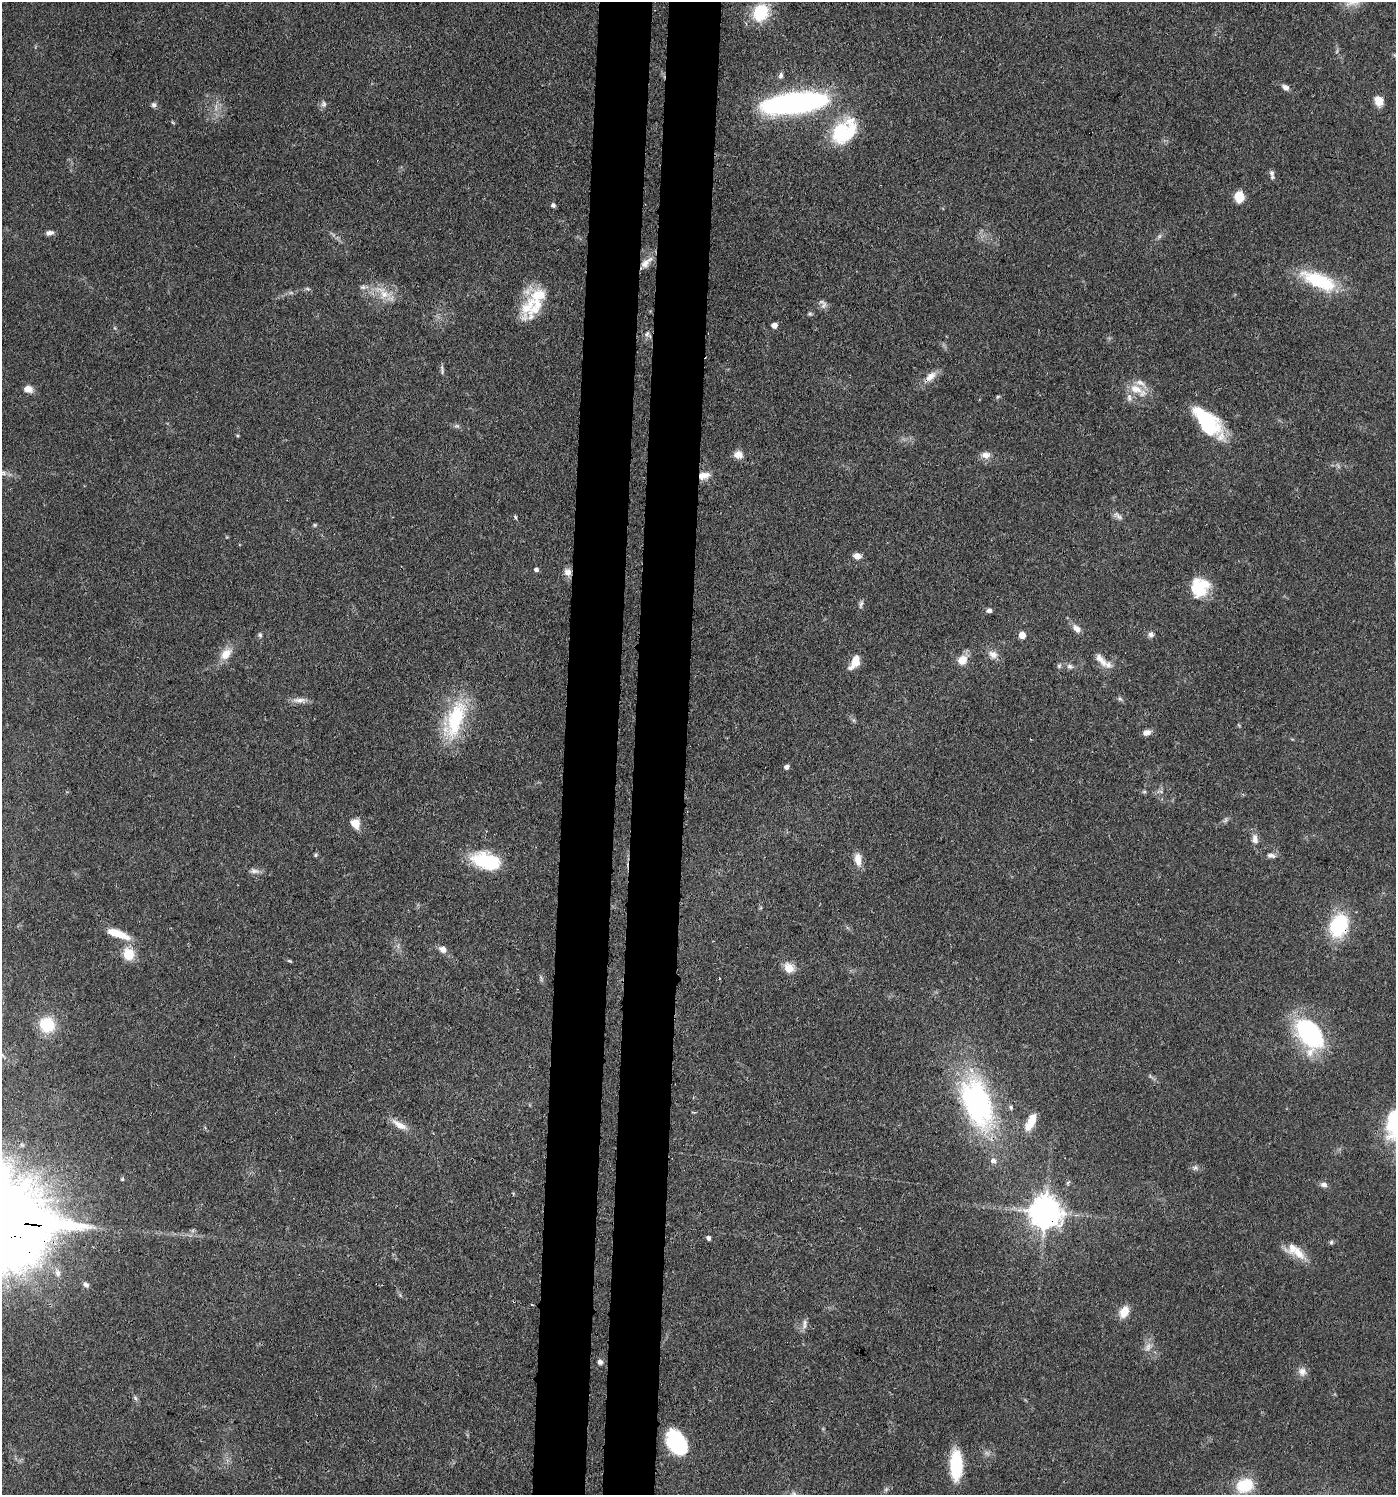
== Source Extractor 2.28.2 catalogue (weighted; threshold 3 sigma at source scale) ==
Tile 5 of 3 x 3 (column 2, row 2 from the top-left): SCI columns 1679-3072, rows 1567-3059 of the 4642 x 4621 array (HDU 1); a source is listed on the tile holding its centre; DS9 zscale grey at full resolution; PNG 1398 x 1497 px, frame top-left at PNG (2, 2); no overlay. Shown black and unused: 8% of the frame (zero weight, under 3 of 4 exposures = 9% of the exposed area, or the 3 px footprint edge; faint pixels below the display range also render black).
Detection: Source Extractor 2.28.2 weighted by HDU 2 'WHT'; one run over the whole footprint, this tile lists its part. Background 0.126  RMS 0.0054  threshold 0.0244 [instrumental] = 3 sigma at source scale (4.5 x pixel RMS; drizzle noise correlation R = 1.50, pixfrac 1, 0.05/0.05 arcsec/px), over >= 5 px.
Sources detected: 109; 3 too faint to see at this stretch — not listed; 9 inside a brighter listed object's ellipse — not listed separately; the other 97 listed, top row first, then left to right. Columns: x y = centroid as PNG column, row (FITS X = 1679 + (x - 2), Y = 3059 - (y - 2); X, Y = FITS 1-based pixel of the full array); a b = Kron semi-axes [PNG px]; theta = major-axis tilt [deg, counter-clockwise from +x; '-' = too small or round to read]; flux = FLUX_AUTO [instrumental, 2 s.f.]
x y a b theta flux
761 12 19 16 59 22
781 75 8 6 80 1.5
1285 87 10 6 -34 2.3
1379 101 11 10 - 5.6
795 103 58 18 6 160
324 104 9 7 81 1.8
154 105 7 6 - 1.7
844 131 35 23 45 32
1272 173 9 6 -72 1.8
1239 197 10 9 - 10
553 205 5 5 - 1.3
50 233 10 6 13 2.3
646 263 20 9 42 5.2
1319 281 42 15 -23 35
363 287 8 6 -7 1.5
383 293 25 11 -44 9.8
823 304 12 8 -60 2.5
528 307 40 18 62 20
810 314 6 5 - 0.87
774 325 5 4 - 4.4
647 334 7 6 - 1.6
442 369 14 3 -83 1.4
930 377 17 8 44 5.2
28 389 10 8 -11 4.2
1136 389 20 11 -23 8.9
998 396 6 4 19 0.7
1208 422 39 17 -48 40
457 426 8 5 5 1.2
237 436 4 3 - 0.61
738 455 11 9 -9 4.2
986 455 11 9 -4 3.9
3 473 13 7 -5 3.4
704 476 15 9 15 5.1
1118 516 15 6 -43 2.4
515 517 6 4 -61 0.69
315 525 5 5 - 0.72
857 556 9 6 -8 3.5
536 570 5 4 - 1.7
568 572 10 9 - 3.6
1200 587 20 19 - 20
861 604 12 5 76 1.5
989 611 6 5 - 1.9
1076 629 12 7 -51 3.4
260 635 6 5 - 1
1022 635 5 5 - 8.2
1151 635 7 7 - 2
226 654 18 11 50 7.1
993 654 13 10 -31 4.1
1101 659 24 8 -48 5.6
962 660 13 11 45 6.4
855 662 14 8 60 9
1059 666 6 6 - 1
1070 666 9 7 -17 1.9
1120 699 7 5 -45 1.1
299 700 20 7 1 3.7
455 719 53 21 72 41
1147 733 9 7 17 2.9
786 767 5 4 - 2.2
1144 792 6 4 0 0.74
355 823 11 9 -62 6.6
1255 839 14 8 -80 3.6
315 855 5 5 - 0.8
1271 855 13 7 -8 2.4
858 859 17 8 -83 5.4
487 861 33 17 -15 31
254 871 14 7 -6 2.5
1339 925 22 16 69 40
118 934 30 8 -20 12
443 949 10 8 -35 3.2
129 954 15 13 -77 11
289 961 7 3 -9 0.68
789 968 11 10 - 6.9
541 978 10 3 -79 0.96
47 1025 17 16 - 19
1310 1034 33 21 -56 76
2 1055 13 4 -37 2.2
977 1103 64 33 -70 110
1031 1122 20 8 63 9.6
399 1125 22 8 -31 6.2
1195 1168 7 7 - 1.6
1324 1185 8 6 -18 2.3
1045 1212 10 9 - 990
709 1238 4 4 - 1.9
1331 1242 6 5 - 0.97
1298 1253 21 12 -48 8.9
58 1273 11 8 -78 2.7
86 1285 8 6 -33 1.6
532 1304 3 2 - 0.9
1124 1312 14 9 64 7.1
804 1326 10 6 75 2.3
1148 1347 12 6 75 3
600 1362 6 6 - 1.9
1302 1372 11 10 - 3.6
135 1398 7 5 -47 1
677 1443 22 14 -60 51
956 1465 31 12 -89 25
1245 1485 15 12 15 23
Overlapping masked pixels (flux is a lower limit): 6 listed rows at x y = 930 377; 704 476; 568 572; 455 719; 1339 925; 1045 1212
Isophote crosses this tile's border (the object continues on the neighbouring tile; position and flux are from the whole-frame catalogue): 2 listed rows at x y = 3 473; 2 1055